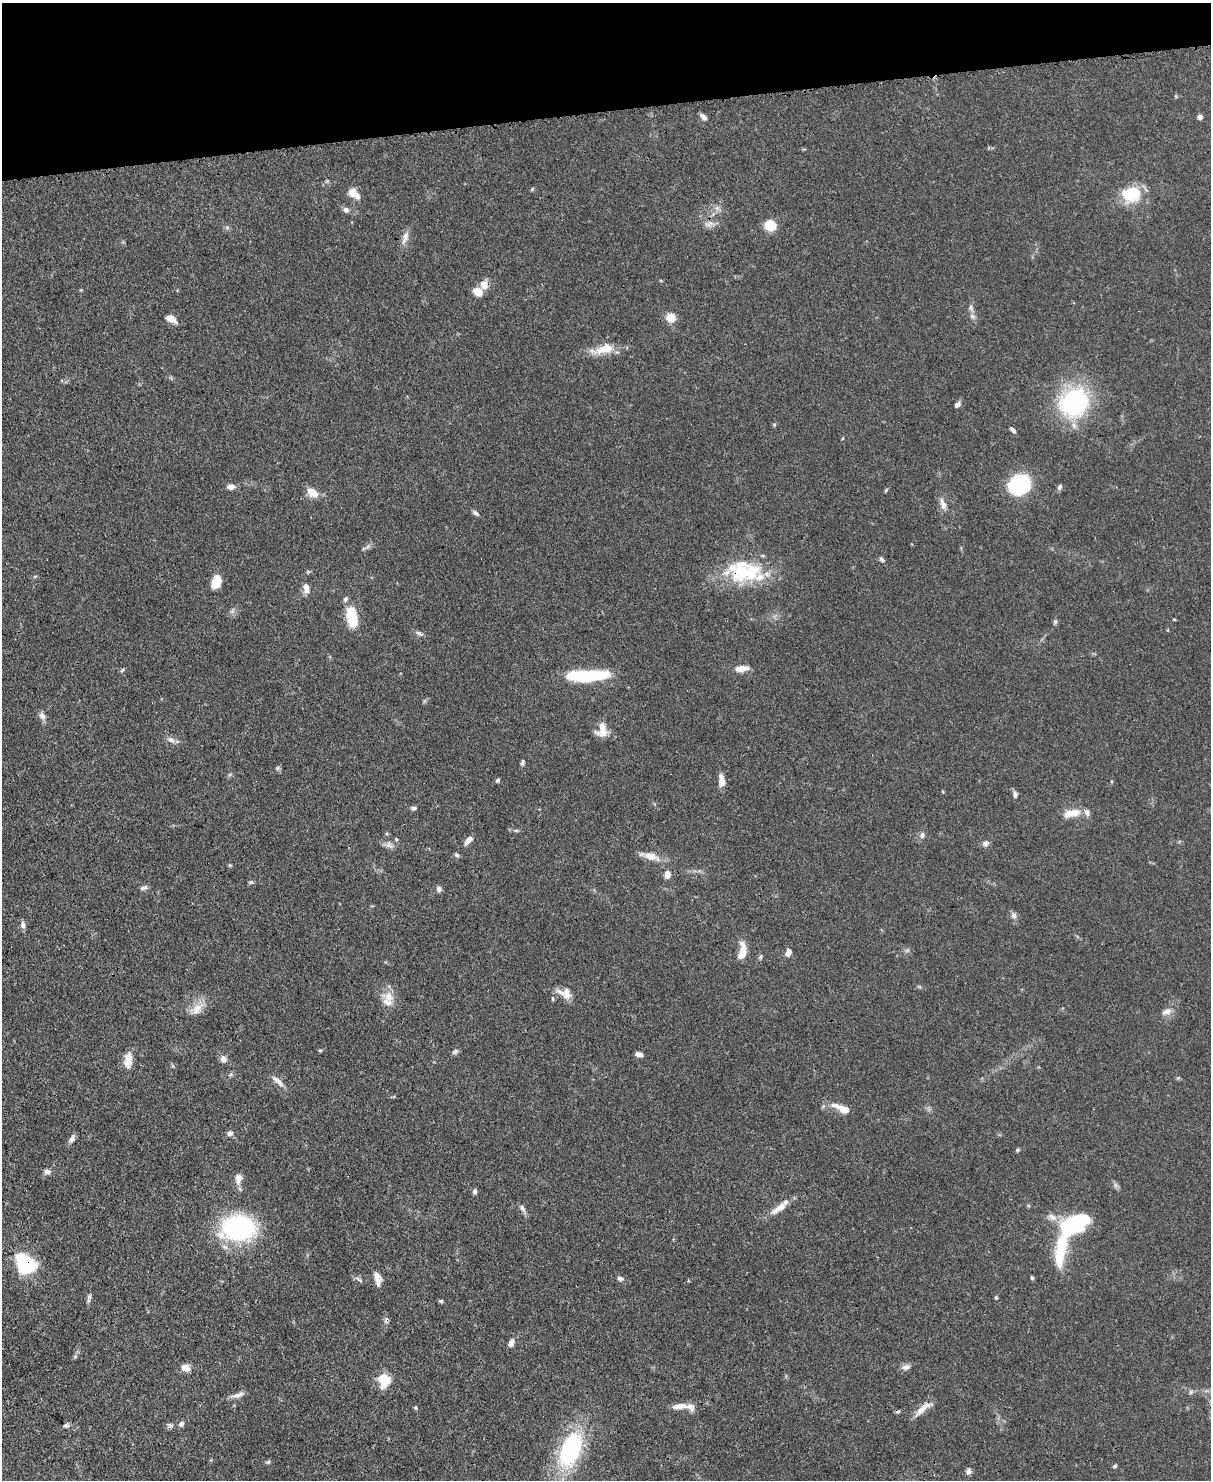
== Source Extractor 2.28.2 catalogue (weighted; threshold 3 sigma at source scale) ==
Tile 3 of 4 x 3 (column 3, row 1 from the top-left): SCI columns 2494-3702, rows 3167-4644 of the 4988 x 4969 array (HDU 1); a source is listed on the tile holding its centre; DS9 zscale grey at full resolution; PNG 1213 x 1482 px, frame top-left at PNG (2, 3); no overlay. Shown black and unused: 7% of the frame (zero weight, under 3 of 4 exposures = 9% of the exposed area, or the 3 px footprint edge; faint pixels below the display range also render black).
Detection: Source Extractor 2.28.2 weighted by HDU 2 'WHT'; one run over the whole footprint, this tile lists its part. Background 0.0719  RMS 0.004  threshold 0.0181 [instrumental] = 3 sigma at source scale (4.5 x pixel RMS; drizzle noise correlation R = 1.50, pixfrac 1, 0.05/0.05 arcsec/px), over >= 5 px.
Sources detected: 141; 1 too faint to see at this stretch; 4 inside a brighter object's white glare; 2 cosmic-ray / hot-pixel residue — not listed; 15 inside a brighter listed object's ellipse — not listed separately; the other 119 listed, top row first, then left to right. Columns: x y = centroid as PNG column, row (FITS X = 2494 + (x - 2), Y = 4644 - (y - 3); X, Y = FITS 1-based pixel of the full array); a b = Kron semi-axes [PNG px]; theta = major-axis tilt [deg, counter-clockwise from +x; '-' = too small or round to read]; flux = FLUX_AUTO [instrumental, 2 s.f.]
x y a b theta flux
703 117 8 5 -44 2
1200 117 5 5 - 1.5
327 181 5 5 - 0.55
532 189 6 4 49 0.45
353 194 12 10 -61 4.2
1131 194 25 20 9 14
717 208 8 5 -44 1.2
346 210 6 6 - 1.7
709 224 16 5 18 1.9
770 225 9 8 - 13
227 227 6 6 - 0.79
405 237 20 7 71 2.9
484 285 12 9 -70 3.8
477 291 7 6 - 8.5
971 308 11 5 -65 1.2
671 317 7 7 - 7.7
171 318 10 6 -30 4.7
604 349 27 12 13 7.8
1073 402 18 16 44 78
957 404 8 6 48 1.5
774 425 5 5 - 0.5
1074 425 11 7 -79 2.1
1013 430 9 4 -43 0.97
1019 484 19 17 23 41
231 487 7 6 - 3
1060 487 8 5 65 1
886 490 7 3 54 0.49
312 492 13 8 -38 5.4
943 504 18 7 -71 2.7
476 513 10 4 -38 1
367 547 10 5 45 1.2
882 559 8 5 -48 0.96
308 572 5 5 - 0.53
746 572 55 24 9 28
216 582 13 8 71 7.9
306 588 10 7 -81 3.3
345 599 8 6 65 0.98
352 618 19 9 -81 16
1174 619 5 3 - 0.35
1055 622 7 5 89 0.79
419 633 10 6 -26 1.2
742 668 16 7 7 3.9
122 670 6 4 44 0.65
587 676 41 11 7 27
42 716 12 7 -63 1.8
602 727 14 10 -87 3.6
171 740 13 6 -31 1.8
522 762 6 4 78 0.89
277 768 6 6 - 0.72
498 780 5 4 - 0.7
722 780 14 6 -82 3.9
1015 794 9 5 -89 1.2
414 808 8 5 0 0.9
1072 813 19 8 13 6.9
516 830 6 4 -2 0.58
922 835 9 6 89 1.2
468 841 12 5 45 2.4
985 843 9 7 41 1.6
389 845 11 9 -58 2.1
457 855 6 5 - 0.77
651 856 20 9 -18 5.2
230 865 5 5 - 0.47
667 874 7 6 - 3.1
251 882 7 5 -17 0.67
144 888 11 5 18 1.2
439 889 8 7 - 1.3
1014 915 8 7 - 1.5
23 925 9 6 -86 1.5
742 952 14 7 83 8.2
788 952 8 6 72 2.5
760 957 7 4 51 0.71
561 993 20 6 -33 3.2
389 997 18 14 -31 5.1
552 999 6 3 -71 0.44
197 1009 23 12 43 5.3
1167 1011 14 8 22 2.6
320 1050 5 4 - 0.49
455 1052 9 6 34 1
639 1054 8 5 -8 1.8
223 1059 8 7 - 2.2
128 1060 19 9 82 4.8
231 1074 6 4 71 0.62
276 1079 13 8 -33 2.5
844 1109 13 8 -15 4.2
230 1133 7 6 - 1.5
72 1139 11 6 57 1.8
1017 1150 5 4 - 0.69
47 1172 9 6 -12 1.4
238 1179 14 10 82 3.2
1115 1185 7 6 - 1
475 1191 7 5 83 1.1
522 1208 13 6 -62 1.5
779 1208 30 7 39 5
239 1228 25 19 2 72
1068 1229 25 17 -8 24
27 1265 22 18 59 21
377 1278 17 8 -74 3.4
1032 1278 5 4 - 0.61
620 1279 8 6 -14 1.3
688 1280 5 2 - 0.41
89 1297 10 6 70 1.1
996 1298 4 4 - 0.49
441 1301 6 4 -12 0.65
511 1343 10 7 68 2
906 1367 12 7 14 1.9
186 1368 12 9 -20 2.9
384 1380 12 10 -87 12
1191 1392 7 5 38 0.83
237 1395 18 6 17 2.3
679 1406 19 7 8 3.6
415 1407 4 4 - 0.61
922 1409 26 7 41 4.2
181 1424 7 6 - 1.4
170 1425 8 6 -1 1.1
66 1426 7 6 - 1
570 1450 39 21 70 48
268 1462 7 4 25 0.66
1114 1466 6 4 39 0.61
968 1471 9 6 73 1.4
Overlapping masked pixels (flux is a lower limit): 2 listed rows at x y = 746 572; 27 1265